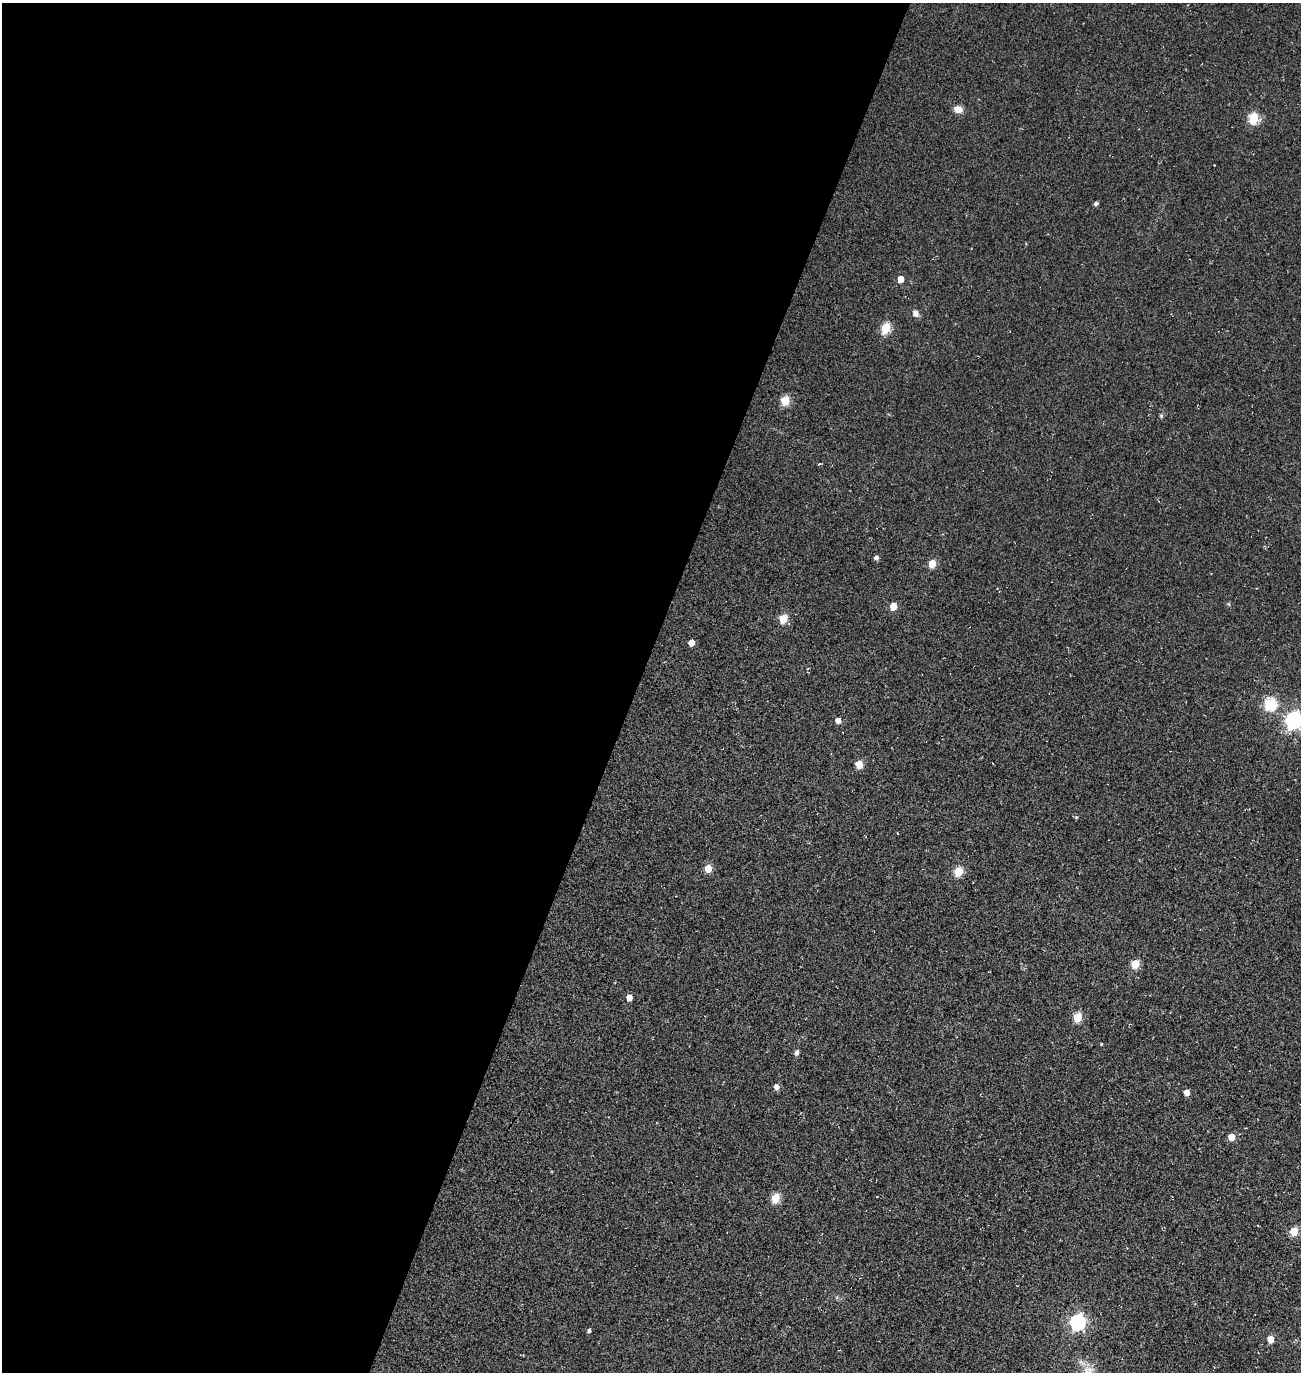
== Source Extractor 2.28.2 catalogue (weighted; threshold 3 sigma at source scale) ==
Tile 5 of 4 x 4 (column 1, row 2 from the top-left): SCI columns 484-1782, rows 2987-4356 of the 5922 x 5903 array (HDU 1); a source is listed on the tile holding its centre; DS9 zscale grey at full resolution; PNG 1303 x 1374 px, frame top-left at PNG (2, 3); no overlay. Shown black and unused: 49% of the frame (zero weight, under 3 of 5 exposures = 11% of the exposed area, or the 3 px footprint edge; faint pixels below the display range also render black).
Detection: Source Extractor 2.28.2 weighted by HDU 2 'WHT'; one run over the whole footprint, this tile lists its part. Background 0.0558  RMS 0.026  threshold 0.117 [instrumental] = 3 sigma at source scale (4.5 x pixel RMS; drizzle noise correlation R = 1.50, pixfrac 1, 0.05/0.05 arcsec/px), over >= 5 px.
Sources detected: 35; all 35 listed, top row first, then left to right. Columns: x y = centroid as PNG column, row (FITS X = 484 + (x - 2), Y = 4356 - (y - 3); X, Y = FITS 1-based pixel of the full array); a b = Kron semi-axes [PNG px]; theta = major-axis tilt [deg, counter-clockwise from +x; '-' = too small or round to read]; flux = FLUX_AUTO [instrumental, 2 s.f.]
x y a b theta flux
958 109 10 8 -14 18
1253 118 6 5 - 150
1214 165 2 2 - 1.4
1096 204 4 4 - 5.7
901 279 5 4 - 25
915 313 8 6 -55 11
886 328 6 5 - 120
785 401 5 5 - 98
1161 416 5 5 - 3.1
819 464 5 3 - 1.9
876 558 5 5 - 7.1
932 564 5 5 - 54
893 606 5 5 - 40
783 619 5 5 - 71
691 643 5 4 - 24
1270 704 6 6 - 220
838 720 4 4 - 18
1294 720 7 6 - 780
859 764 5 5 - 54
1076 817 5 4 - 2.9
708 869 5 5 - 52
958 872 5 5 - 98
1135 964 5 5 - 84
629 998 5 4 - 22
1077 1017 5 5 - 91
1101 1044 3 2 - 2.4
796 1053 5 4 - 8.4
776 1087 5 5 - 13
1186 1092 5 4 - 18
1231 1137 5 5 - 40
775 1198 5 5 - 92
1294 1231 5 5 - 74
1078 1322 7 6 - 610
589 1331 4 4 - 5.7
1270 1339 5 5 - 27
Isophote crosses this tile's border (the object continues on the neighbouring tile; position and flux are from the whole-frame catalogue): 1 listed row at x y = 1294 720